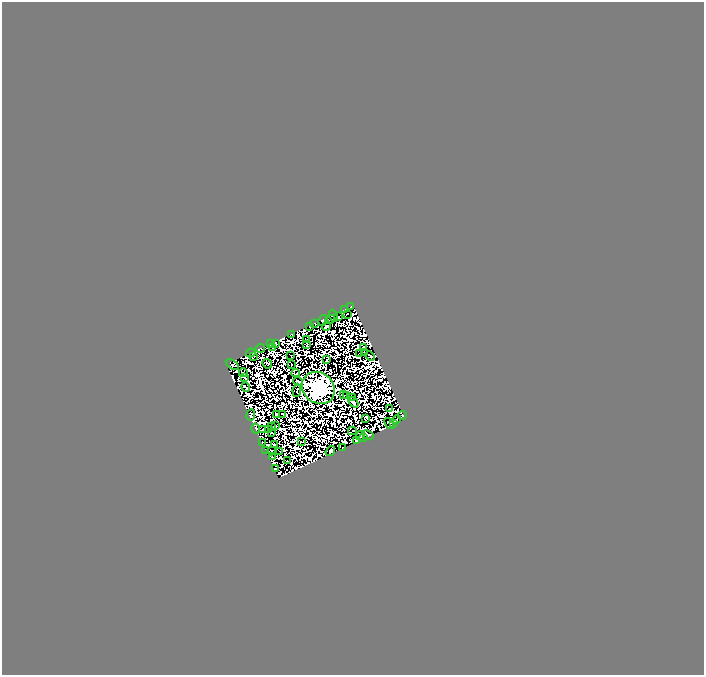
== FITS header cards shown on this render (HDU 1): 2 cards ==
NAXIS1  =                  702
NAXIS2  =                  673

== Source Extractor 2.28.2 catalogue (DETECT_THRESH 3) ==
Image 702 x 673 px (HDU 1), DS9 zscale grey, 1 PNG px = 1 image px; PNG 706 x 677 px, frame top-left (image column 1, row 673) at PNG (2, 2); each listed source drawn as its Kron ellipse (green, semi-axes under 4 px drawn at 4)
Background 0.0036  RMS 3.0e-06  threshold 8.89e-06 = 3 sigma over >= 5 px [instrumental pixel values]
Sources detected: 154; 84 with non-positive FLUX_AUTO (blend fragments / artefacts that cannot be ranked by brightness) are neither listed nor drawn; the other 70 listed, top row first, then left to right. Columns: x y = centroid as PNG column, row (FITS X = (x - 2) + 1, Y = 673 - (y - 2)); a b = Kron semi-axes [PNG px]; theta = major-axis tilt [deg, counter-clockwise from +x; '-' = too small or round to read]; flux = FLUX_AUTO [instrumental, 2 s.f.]
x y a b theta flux
351 306 3 2 - 0.77
345 310 3 2 - 0.75
347 314 3 2 - 0.61
333 316 6 3 -70 2
338 317 3 2 - 0.3
330 319 5 3 - 0.45
323 320 6 4 59 1.1
314 323 3 2 - 0.21
309 326 3 2 - 0.91
326 326 5 4 - 1
292 334 3 2 - 0.74
307 339 2 2 - 0.46
276 343 2 2 - 0.32
270 344 2 2 - 0.49
307 345 3 2 - 0.67
273 347 3 2 - 0.33
363 347 3 2 - 0.96
260 348 5 3 - 0.79
365 352 3 2 - 0.47
251 353 5 3 - 0.65
360 353 3 2 - 0.19
291 355 3 2 - 0.15
253 356 3 2 - 0.079
370 356 5 2 - 0.048
327 360 4 2 - 0.5
267 364 5 3 - 0.11
232 365 7 3 -33 1.1
291 365 2 2 - 0.37
243 373 4 2 - 0.36
296 373 4 2 - 0.14
244 378 4 2 - 0.045
298 381 5 2 - 0.55
246 387 4 2 - 0.44
318 388 17 15 -40 1300
297 390 6 2 83 0.45
343 395 4 2 - 0.043
346 395 3 2 - 0.34
353 397 2 2 - 0.32
353 402 6 3 -48 0.77
389 408 2 2 - 0.21
277 414 3 3 - 0.58
283 414 3 2 - 0.18
251 415 5 3 - 0.16
402 415 4 4 - 3.2
366 418 4 3 - 0.81
396 420 5 2 - 0.31
389 423 6 2 -50 0.69
394 424 3 2 - 0.72
276 426 2 2 - 0.62
272 427 3 2 - 0.15
256 429 5 3 - 1.9
263 430 3 3 - 0.41
269 430 3 2 - 0.48
352 431 4 2 - 0.2
271 432 2 2 - 0.12
368 435 6 3 -26 0.65
360 436 5 2 - 0.38
364 437 2 2 - 0.5
356 441 4 3 - 2.1
262 442 3 2 - 0.9
301 442 2 2 - 0.57
274 445 3 3 - 0.46
343 448 3 2 - 0.051
266 450 3 2 - 0.66
272 451 4 2 - 0.46
330 451 5 3 - 2.2
280 452 2 2 - 0.36
272 457 3 2 - 0.88
287 461 2 2 - 0.59
275 469 3 3 - 0.53
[84 non-positive-flux detections neither listed nor drawn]